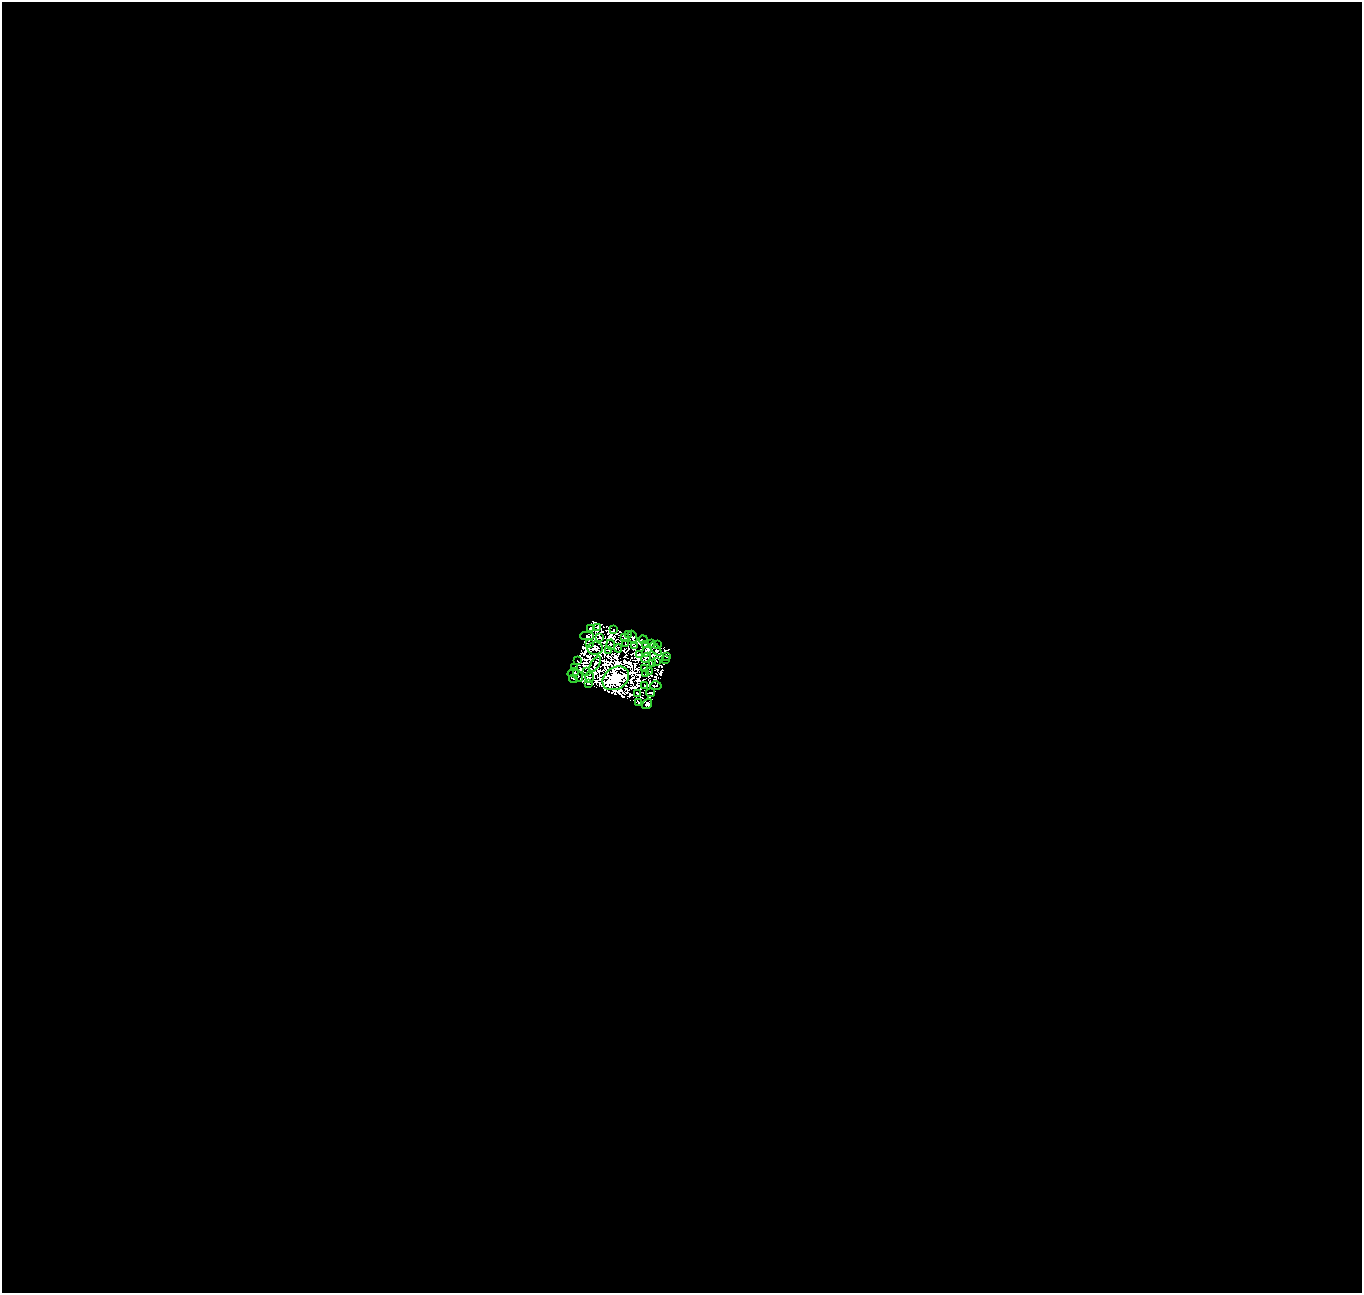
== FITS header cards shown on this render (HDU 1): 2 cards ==
NAXIS1  =                 1360
NAXIS2  =                 1291

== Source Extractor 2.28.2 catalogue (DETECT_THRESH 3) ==
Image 1360 x 1291 px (HDU 1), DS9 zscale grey, 1 PNG px = 1 image px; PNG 1364 x 1295 px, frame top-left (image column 1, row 1291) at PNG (2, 2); each listed source drawn as its Kron ellipse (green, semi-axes under 4 px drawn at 4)
Background -1.03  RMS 1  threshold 3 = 3 sigma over >= 5 px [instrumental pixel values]
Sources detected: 83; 37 with non-positive FLUX_AUTO (blend fragments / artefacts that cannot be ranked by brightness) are neither listed nor drawn; the other 46 listed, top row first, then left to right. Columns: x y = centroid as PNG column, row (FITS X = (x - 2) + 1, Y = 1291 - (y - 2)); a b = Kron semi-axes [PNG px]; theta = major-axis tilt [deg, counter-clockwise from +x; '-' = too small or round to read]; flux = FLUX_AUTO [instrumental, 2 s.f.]
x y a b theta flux
598 627 3 2 - 270
590 629 3 3 - 330
614 629 3 2 - 140
628 634 3 2 - 260
587 636 7 4 1 160
600 637 4 2 - 140
633 637 7 4 -70 100
625 638 4 3 - 190
643 640 4 2 - 59
590 643 3 2 - 110
652 643 4 2 - 170
625 644 3 2 - 120
645 644 3 2 - 120
611 645 5 2 - 100
658 645 2 2 - 43
634 646 3 3 - 43
595 648 8 6 6 36
618 648 4 2 - 140
656 649 8 2 -50 200
609 651 3 2 - 81
647 651 6 3 52 190
640 654 3 3 - 370
666 656 3 2 - 140
646 658 6 2 46 86
666 660 3 2 - 160
577 661 3 2 - 200
657 661 3 2 - 170
595 664 8 2 56 86
652 664 3 2 - 120
575 668 4 2 - 11
644 668 3 2 - 100
650 671 3 2 - 250
587 672 4 2 - 150
573 673 5 3 - 330
646 673 2 2 - 160
578 676 6 2 -53 300
589 677 6 3 88 310
616 678 14 11 33 150000
573 679 4 2 - 700
588 684 3 2 - 160
645 686 4 2 - 1.2
656 686 6 2 3 380
637 693 3 2 - 120
651 693 4 2 - 430
638 703 3 2 - 310
647 704 6 2 55 230
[37 non-positive-flux detections neither listed nor drawn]